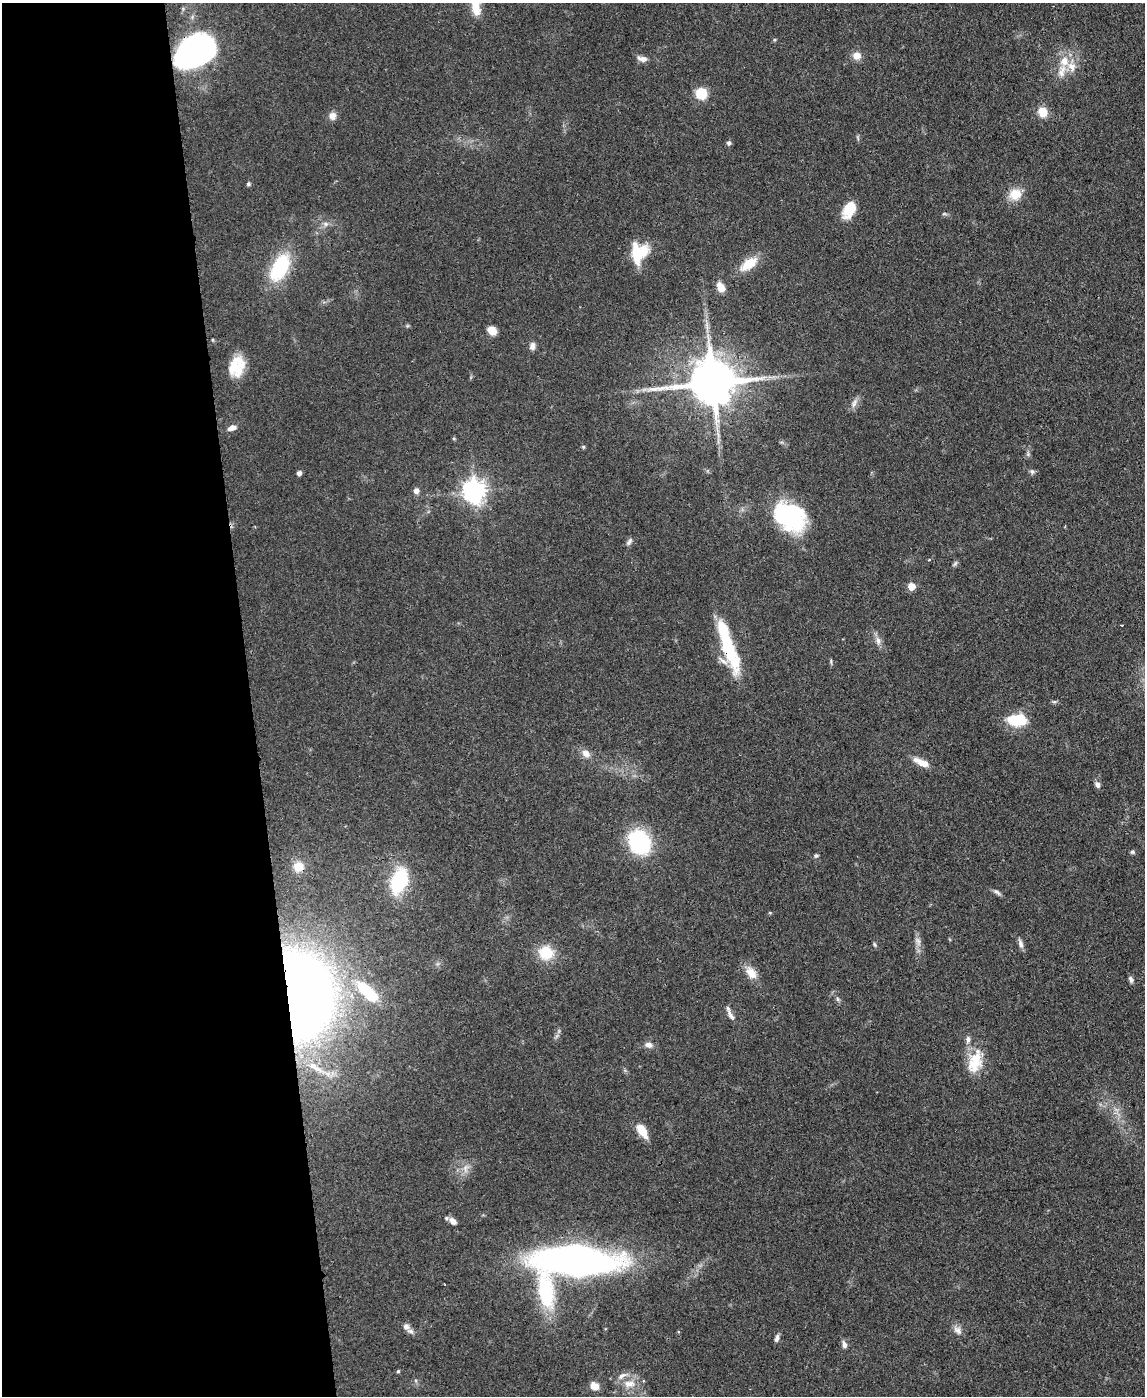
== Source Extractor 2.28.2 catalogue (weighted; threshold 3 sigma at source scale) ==
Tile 5 of 4 x 3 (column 1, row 2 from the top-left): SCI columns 73-1215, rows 1593-2986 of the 4715 x 4692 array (HDU 1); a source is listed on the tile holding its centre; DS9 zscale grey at full resolution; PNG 1147 x 1398 px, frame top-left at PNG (2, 3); no overlay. Shown black and unused: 22% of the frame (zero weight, under 3 of 4 exposures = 9% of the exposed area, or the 3 px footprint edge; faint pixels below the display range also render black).
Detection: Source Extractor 2.28.2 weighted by HDU 2 'WHT'; one run over the whole footprint, this tile lists its part. Background 0.081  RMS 0.0043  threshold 0.0196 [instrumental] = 3 sigma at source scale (4.5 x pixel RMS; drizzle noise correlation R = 1.50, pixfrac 1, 0.05/0.05 arcsec/px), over >= 5 px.
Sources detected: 82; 1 too faint to see at this stretch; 4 inside a brighter object's white glare — not listed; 5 inside a brighter listed object's ellipse — not listed separately; the other 72 listed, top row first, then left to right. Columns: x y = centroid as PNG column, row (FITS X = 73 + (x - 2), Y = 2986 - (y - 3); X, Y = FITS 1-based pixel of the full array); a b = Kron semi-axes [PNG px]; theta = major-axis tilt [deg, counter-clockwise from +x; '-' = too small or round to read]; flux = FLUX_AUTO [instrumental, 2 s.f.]
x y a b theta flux
476 8 17 11 -78 7.3
194 51 33 24 16 130
857 56 10 9 - 3.7
642 59 13 6 -12 2.4
1064 61 15 13 80 7.3
701 94 13 13 - 8
1043 112 10 9 - 6.6
332 116 9 8 - 2.9
729 143 7 6 - 1.1
248 184 5 4 - 0.81
1015 194 17 15 20 6.5
849 209 17 10 60 13
944 214 7 4 0 0.65
325 224 8 6 -21 1.4
638 253 23 18 77 15
749 264 21 10 37 10
280 268 27 14 63 33
720 287 12 8 -61 4.2
492 330 9 7 -38 4.7
532 346 9 6 80 2
237 366 23 16 73 12
712 383 14 13 - 2100
854 403 14 6 66 2.1
232 428 9 6 17 2.5
583 447 6 3 72 0.48
1028 454 5 5 - 0.76
1032 472 7 5 -70 0.97
299 473 4 4 - 1.7
416 491 7 7 - 1.9
474 491 8 7 - 350
791 516 40 24 -43 43
629 542 11 5 54 1.3
955 563 8 5 62 0.87
911 586 5 5 - 9.6
1122 625 3 2 - 0.41
878 641 12 6 -78 2.3
729 650 64 14 -72 31
831 661 8 3 -86 0.61
1018 720 22 12 -1 15
586 753 12 9 -38 3
921 762 21 7 -26 4.8
1097 785 9 6 -61 1.6
639 842 18 14 -58 54
1132 852 6 5 - 0.72
816 855 5 5 - 0.75
298 867 12 12 - 4.9
399 881 27 16 68 29
997 892 12 5 -37 1.3
875 944 7 4 -70 0.68
1021 944 13 6 -73 1.8
546 953 16 14 -25 12
751 973 15 9 -54 5.9
1131 979 7 5 -71 1.3
368 991 33 13 -35 16
299 995 50 36 -82 670
837 999 6 4 -88 0.75
730 1015 17 6 -58 2.3
648 1045 9 7 -16 2
975 1061 32 17 75 12
313 1066 13 9 -35 4.9
642 1131 15 8 -56 7.8
465 1168 13 6 88 2.3
453 1221 10 7 -44 2.6
576 1260 52 19 -2 330
546 1291 54 20 -81 34
406 1326 8 7 - 1.7
958 1330 13 8 -42 2.4
777 1338 9 5 72 1.5
844 1345 8 6 -74 1.9
398 1371 5 4 - 0.56
629 1384 17 9 4 5.1
594 1386 10 8 -32 3.8
Overlapping masked pixels (flux is a lower limit): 5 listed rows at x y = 194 51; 712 383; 729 650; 298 867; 299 995